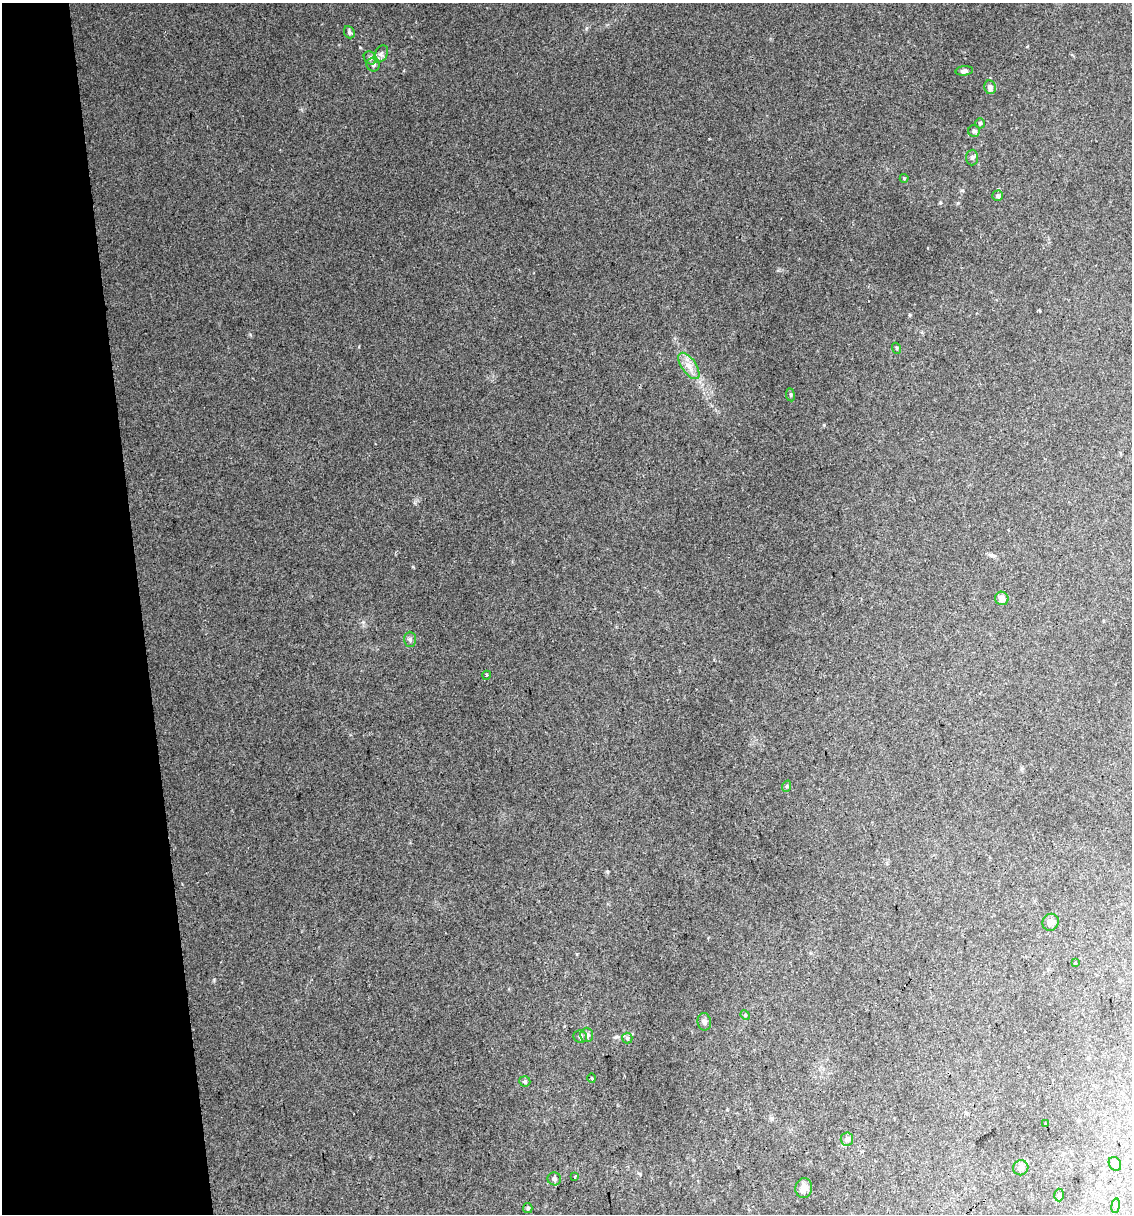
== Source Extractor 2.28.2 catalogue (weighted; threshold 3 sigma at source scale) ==
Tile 5 of 4 x 4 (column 1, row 2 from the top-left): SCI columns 25-1154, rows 2423-3634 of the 4616 x 4845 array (HDU 1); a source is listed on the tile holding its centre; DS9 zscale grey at full resolution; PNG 1134 x 1216 px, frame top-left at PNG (2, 3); each listed source drawn as its Kron ellipse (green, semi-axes under 4 px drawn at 4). Shown black and unused: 12% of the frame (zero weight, under 2 of 3 exposures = <1% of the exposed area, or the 3 px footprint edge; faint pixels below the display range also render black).
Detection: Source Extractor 2.28.2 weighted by HDU 2 'WHT'; one run over the whole footprint, this tile lists its part. Background 0.0617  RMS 0.0076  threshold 0.0344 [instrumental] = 3 sigma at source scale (4.5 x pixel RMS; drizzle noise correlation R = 1.50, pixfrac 1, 0.0396/0.0396 arcsec/px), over >= 5 px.
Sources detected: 38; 1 inside a brighter listed object's ellipse — not listed separately; the other 37 listed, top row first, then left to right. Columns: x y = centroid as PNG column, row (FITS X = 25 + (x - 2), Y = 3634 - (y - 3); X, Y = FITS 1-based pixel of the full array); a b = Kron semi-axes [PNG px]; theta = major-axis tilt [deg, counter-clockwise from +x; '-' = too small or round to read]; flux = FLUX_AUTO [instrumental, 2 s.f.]
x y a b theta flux
349 32 6 5 - 1.8
381 54 9 6 60 2.6
370 58 7 6 - 2.1
373 65 7 6 - 2.9
964 71 9 4 6 2.3
990 87 7 6 - 3.4
980 123 5 4 - 1.4
974 131 6 6 - 1.3
972 157 8 6 88 2.1
904 178 4 4 - 0.86
998 196 5 5 - 1.8
896 348 5 3 - 0.75
689 366 15 7 -55 6.3
790 395 6 3 -82 1
1002 598 7 6 - 4.1
410 639 7 6 - 1.8
487 675 4 3 - 0.72
787 786 6 3 71 0.91
1051 922 9 8 - 4.2
1075 963 2 2 - 0.6
745 1015 5 4 - 0.82
704 1022 9 6 -83 2.4
587 1035 7 6 - 2.9
580 1037 7 6 - 1.9
627 1038 5 5 - 1.3
592 1078 5 3 - 0.63
525 1081 6 5 - 1.3
1046 1124 3 2 - 0.92
847 1139 6 6 - 2.8
1115 1164 7 6 - 1.8
1021 1168 7 7 - 4.1
574 1177 3 3 - 1.8
554 1179 7 6 - 2.1
804 1188 10 8 81 6.2
1059 1195 6 4 -88 1.5
1116 1206 7 3 82 1.2
528 1208 5 4 - 0.97
Unlisted compact peaks at least as high as the median listed source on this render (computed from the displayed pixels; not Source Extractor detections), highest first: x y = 910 315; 824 425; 250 334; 607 871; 214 980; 363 622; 962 190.